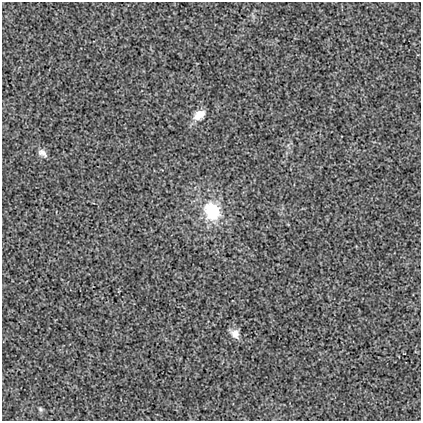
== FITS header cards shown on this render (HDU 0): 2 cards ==
NAXIS1  =                  419
NAXIS2  =                  419

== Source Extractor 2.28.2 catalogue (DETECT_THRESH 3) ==
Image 419 x 419 px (HDU 0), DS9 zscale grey, 1 PNG px = 1 image px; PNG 423 x 423 px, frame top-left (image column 1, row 419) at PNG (2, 2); no overlay
Background 0.00101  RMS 0.017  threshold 0.0523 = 3 sigma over >= 5 px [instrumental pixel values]
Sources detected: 5; all 5 listed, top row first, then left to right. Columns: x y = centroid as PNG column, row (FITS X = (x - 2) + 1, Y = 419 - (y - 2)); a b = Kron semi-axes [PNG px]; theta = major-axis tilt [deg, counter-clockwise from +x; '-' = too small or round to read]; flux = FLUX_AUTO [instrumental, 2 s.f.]
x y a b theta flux
199 115 15 9 35 13
42 153 13 8 -37 6.1
212 211 21 18 -63 53
235 334 13 10 -49 9.3
40 409 7 5 -42 2.1